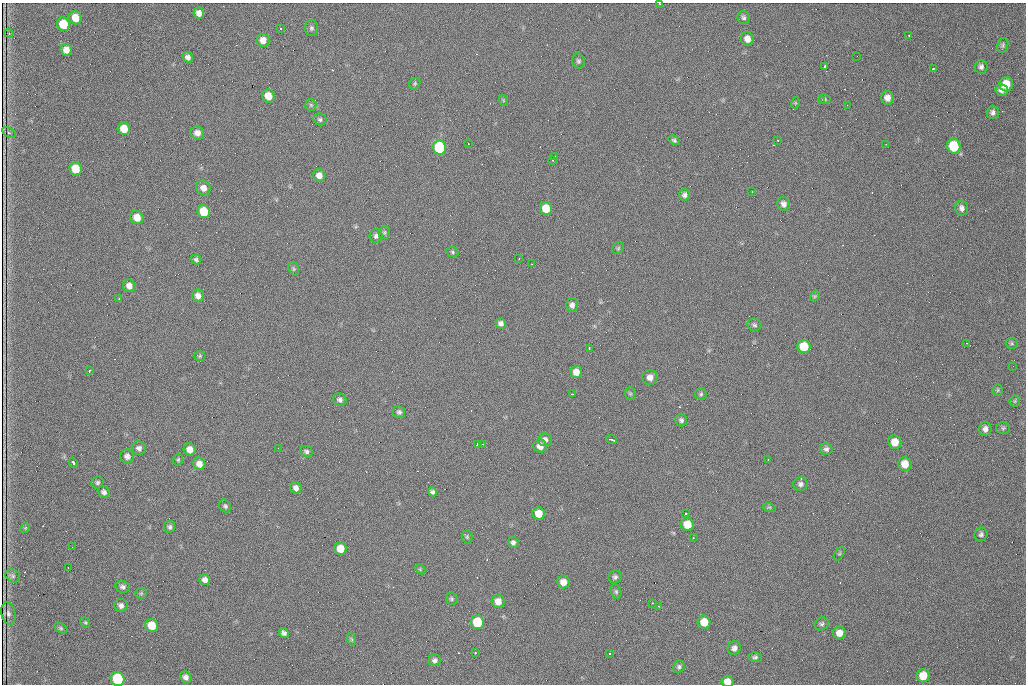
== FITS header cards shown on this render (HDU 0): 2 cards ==
NAXIS1  =                 1024 /fastest changing axis
NAXIS2  =                  682 /next to fastest changing axis

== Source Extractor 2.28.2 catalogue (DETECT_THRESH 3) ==
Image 1024 x 682 px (HDU 0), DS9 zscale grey, 1 PNG px = 1 image px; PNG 1028 x 686 px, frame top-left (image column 1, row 682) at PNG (2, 3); each listed source drawn as its Kron ellipse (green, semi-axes under 4 px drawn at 4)
Background 923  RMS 22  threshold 65.3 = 3 sigma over >= 5 px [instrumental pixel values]
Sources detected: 157; all 157 listed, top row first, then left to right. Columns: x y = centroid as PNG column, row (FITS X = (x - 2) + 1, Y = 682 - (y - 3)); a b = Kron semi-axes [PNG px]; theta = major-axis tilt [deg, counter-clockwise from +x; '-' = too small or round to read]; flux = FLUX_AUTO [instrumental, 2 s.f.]
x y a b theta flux
659 4 3 2 - 1400
199 13 6 5 - 6900
744 17 7 6 - 3400
75 18 7 6 - 19000
63 24 7 6 - 46000
281 28 3 2 - 3200
311 28 8 7 - 3500
9 33 4 4 - 1300
909 35 2 2 - 1000
747 39 7 6 - 10000
263 40 6 6 - 11000
1003 45 7 5 72 2800
66 50 6 5 - 10000
857 56 2 2 - 650
188 57 5 5 - 5300
578 61 7 6 - 3300
825 66 3 3 - 4900
981 67 7 6 - 4600
933 69 3 2 - 2000
415 84 6 5 - 2000
1006 84 7 7 - 25000
1002 90 6 5 - 6500
268 96 7 6 - 18000
887 98 7 6 - 9000
825 99 6 4 -15 2100
503 100 6 3 -72 1500
821 101 3 2 - 1300
795 103 5 3 - 1300
311 105 6 5 - 2400
847 105 2 2 - 640
993 112 6 6 - 4700
320 119 6 6 - 3100
124 129 6 6 - 23000
9 132 7 4 -30 2700
197 133 7 6 - 8300
674 140 6 4 -29 2900
778 140 2 2 - 850
468 144 2 2 - 1200
886 144 2 2 - 780
954 146 7 6 - 67000
440 148 7 6 - 100000
554 157 3 3 - 6400
553 160 3 2 - 1400
76 169 7 6 - 35000
319 175 6 6 - 9300
203 188 7 7 - 9500
752 192 3 2 - 1500
684 195 6 5 - 4300
784 204 7 6 - 6200
546 208 6 6 - 31000
962 208 7 6 - 5400
204 211 7 6 - 37000
137 217 7 6 - 18000
384 232 6 5 - 2500
376 236 7 6 - 3900
618 248 6 5 - 2100
452 252 6 5 - 2400
196 259 5 4 - 2900
519 259 2 2 - 1000
531 264 2 2 - 820
294 269 7 5 -73 2500
129 286 6 6 - 8400
198 296 6 6 - 7400
815 296 5 4 - 2000
119 298 3 2 - 2000
572 305 7 6 - 5400
501 323 5 5 - 5400
754 325 7 6 - 3400
967 343 3 2 - 820
1011 343 6 5 - 2400
804 346 7 6 - 38000
589 348 3 3 - 2500
200 356 6 5 - 2100
1013 366 2 2 - 1000
89 371 4 2 - 2700
576 372 6 6 - 12000
650 377 7 7 - 9000
998 390 5 5 - 2200
572 394 3 3 - 1300
630 394 6 5 - 2000
701 394 6 5 - 2400
340 400 7 6 - 4000
1015 401 5 5 - 2000
399 412 6 6 - 3500
681 420 6 6 - 3700
1003 428 7 5 2 2800
985 429 7 6 - 6900
545 440 7 6 - 6200
612 440 5 2 - 2700
895 442 7 6 - 19000
477 444 3 3 - 5400
482 444 3 2 - 1400
540 446 7 6 - 11000
139 448 7 6 - 5100
278 448 2 2 - 660
190 449 6 6 - 10000
826 449 6 6 - 4000
306 451 6 5 - 3300
127 456 7 6 - 5600
768 459 3 2 - 2100
178 460 6 4 75 2100
73 463 5 3 - 7600
199 464 6 6 - 10000
905 464 7 6 - 19000
97 482 6 5 - 3000
800 484 7 7 - 4800
296 488 6 5 - 5900
104 492 6 5 - 4400
432 492 4 4 - 3300
225 506 7 5 -53 3100
769 507 6 4 -18 2000
686 513 3 3 - 1800
539 514 6 6 - 19000
687 524 6 6 - 26000
170 527 6 5 - 3400
25 528 5 4 - 1700
981 534 7 6 - 3900
467 537 6 5 - 2500
693 538 3 2 - 2000
513 542 5 5 - 4000
72 547 2 2 - 1400
340 549 6 6 - 23000
839 554 7 4 58 2000
68 568 2 2 - 950
420 569 6 4 -46 1700
13 576 8 6 -29 3600
615 577 6 6 - 3600
205 580 5 5 - 6400
563 582 6 6 - 12000
123 587 7 6 - 4000
616 592 7 5 -74 2800
141 593 6 5 - 1800
451 599 6 6 - 2500
498 601 6 6 - 12000
653 603 4 3 - 5300
121 606 7 6 - 5400
659 606 3 2 - 1400
8 614 11 7 -80 3100
85 622 5 4 - 1800
477 622 7 6 - 61000
704 622 6 6 - 22000
822 624 7 6 - 3300
152 626 7 6 - 30000
61 628 7 4 -27 2300
284 633 5 4 - 4400
839 633 6 6 - 12000
351 639 6 4 -70 2100
734 648 7 6 - 5600
475 653 3 2 - 5900
610 653 3 2 - 1600
755 657 6 5 - 3100
435 660 6 5 - 4500
679 667 6 5 - 3300
923 676 7 6 - 26000
186 677 6 5 - 6000
118 679 7 6 - 98000
727 681 6 5 - 12000
At the frame edge (FLAGS 8, measured only in part): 3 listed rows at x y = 659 4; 118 679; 727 681

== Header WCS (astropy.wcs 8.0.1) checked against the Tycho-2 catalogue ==
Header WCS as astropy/WCSLIB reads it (CRVAL/CRPIX/CD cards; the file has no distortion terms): RA---TAN/DEC--TAN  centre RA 07:09:16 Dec +30:56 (107.32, +30.93 deg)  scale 1.44 arcsec/px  FOV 24.5' x 16.3'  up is -93 deg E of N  parity flipped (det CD > 0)
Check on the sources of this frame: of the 60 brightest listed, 3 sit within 2.2 arcsec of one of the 9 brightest Tycho-2 stars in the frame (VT <= 12.48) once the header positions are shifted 1.39 arcsec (1.31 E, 0.47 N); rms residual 1.49 arcsec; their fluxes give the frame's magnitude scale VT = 23.49 - 2.5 log10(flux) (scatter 0.19 mag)
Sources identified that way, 3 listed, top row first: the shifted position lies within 2.2 arcsec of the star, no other Tycho-2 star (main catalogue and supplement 1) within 4.4 arcsec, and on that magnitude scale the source's flux lands within +1.5 / -3 mag of the star's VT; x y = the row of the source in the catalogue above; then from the Tycho-2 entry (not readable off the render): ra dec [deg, ICRS J2000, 3 dp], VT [Tycho-2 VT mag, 2 dp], TYC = Tycho-2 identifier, HIP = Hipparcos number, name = IAU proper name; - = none
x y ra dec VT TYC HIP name
440 148 107.226 +30.900 10.76 2438-883-1 - -
76 169 107.244 +30.756 12.13 2438-718-1 - -
204 211 107.261 +30.807 12.26 2438-856-1 - -